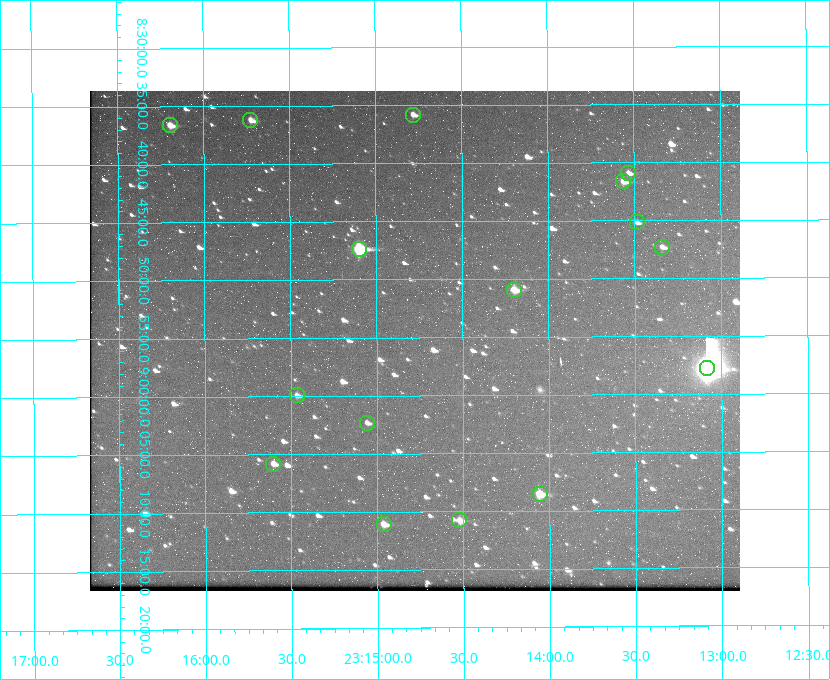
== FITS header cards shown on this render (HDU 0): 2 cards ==
NAXIS1  =                  650 / Width of table row in bytes
NAXIS2  =                  500 / Number of rows in table

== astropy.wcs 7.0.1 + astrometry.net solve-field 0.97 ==
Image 650 x 500 px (HDU 0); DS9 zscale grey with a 90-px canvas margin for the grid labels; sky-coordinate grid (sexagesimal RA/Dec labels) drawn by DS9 from the SOLVED WCS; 16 Tycho-2 reference stars matched to detected sources circled (green)
Header WCS: none
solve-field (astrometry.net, Tycho-2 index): SOLVED blind (the file carries no WCS)
Solved WCS: RA---TAN-SIP/DEC--TAN-SIP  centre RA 23:14:47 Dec +08:55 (348.69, +8.92 deg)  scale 5.17 arcsec/px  FOV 56.0' x 43.1'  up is -180 deg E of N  parity flipped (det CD > 0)
(file carries no celestial WCS; the grid is the blind solution)
Tycho-2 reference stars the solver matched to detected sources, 16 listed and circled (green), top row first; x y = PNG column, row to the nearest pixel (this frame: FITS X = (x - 90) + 1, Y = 500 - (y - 91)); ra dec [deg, ICRS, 3 dp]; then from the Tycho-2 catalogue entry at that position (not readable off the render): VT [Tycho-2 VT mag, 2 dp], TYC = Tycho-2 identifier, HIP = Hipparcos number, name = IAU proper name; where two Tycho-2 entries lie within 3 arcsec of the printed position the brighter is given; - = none
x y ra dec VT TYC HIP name
413 115 348.695 +8.597 11.30 1161-1571-1 - -
250 120 348.931 +8.603 11.18 1161-1110-1 - -
170 125 349.048 +8.610 11.72 1161-1223-1 - -
628 173 348.383 +8.682 11.92 1161-890-1 - -
623 181 348.391 +8.694 11.47 1161-728-1 - -
637 222 348.371 +8.753 12.36 1161-1249-1 - -
662 247 348.335 +8.788 11.88 1161-938-1 - -
359 249 348.775 +8.789 8.97 1161-884-1 114784 -
514 290 348.550 +8.849 10.80 1161-574-1 - -
707 368 348.271 +8.963 6.92 1161-1161-1 114608 -
297 395 348.866 +8.999 11.82 1161-694-1 - -
367 423 348.765 +9.039 11.87 1161-1547-1 - -
273 464 348.901 +9.097 11.97 1161-534-1 - -
540 494 348.514 +9.143 10.38 1161-1071-1 - -
459 520 348.631 +9.180 11.26 1161-1559-1 - -
384 524 348.741 +9.184 11.62 1161-452-1 - -